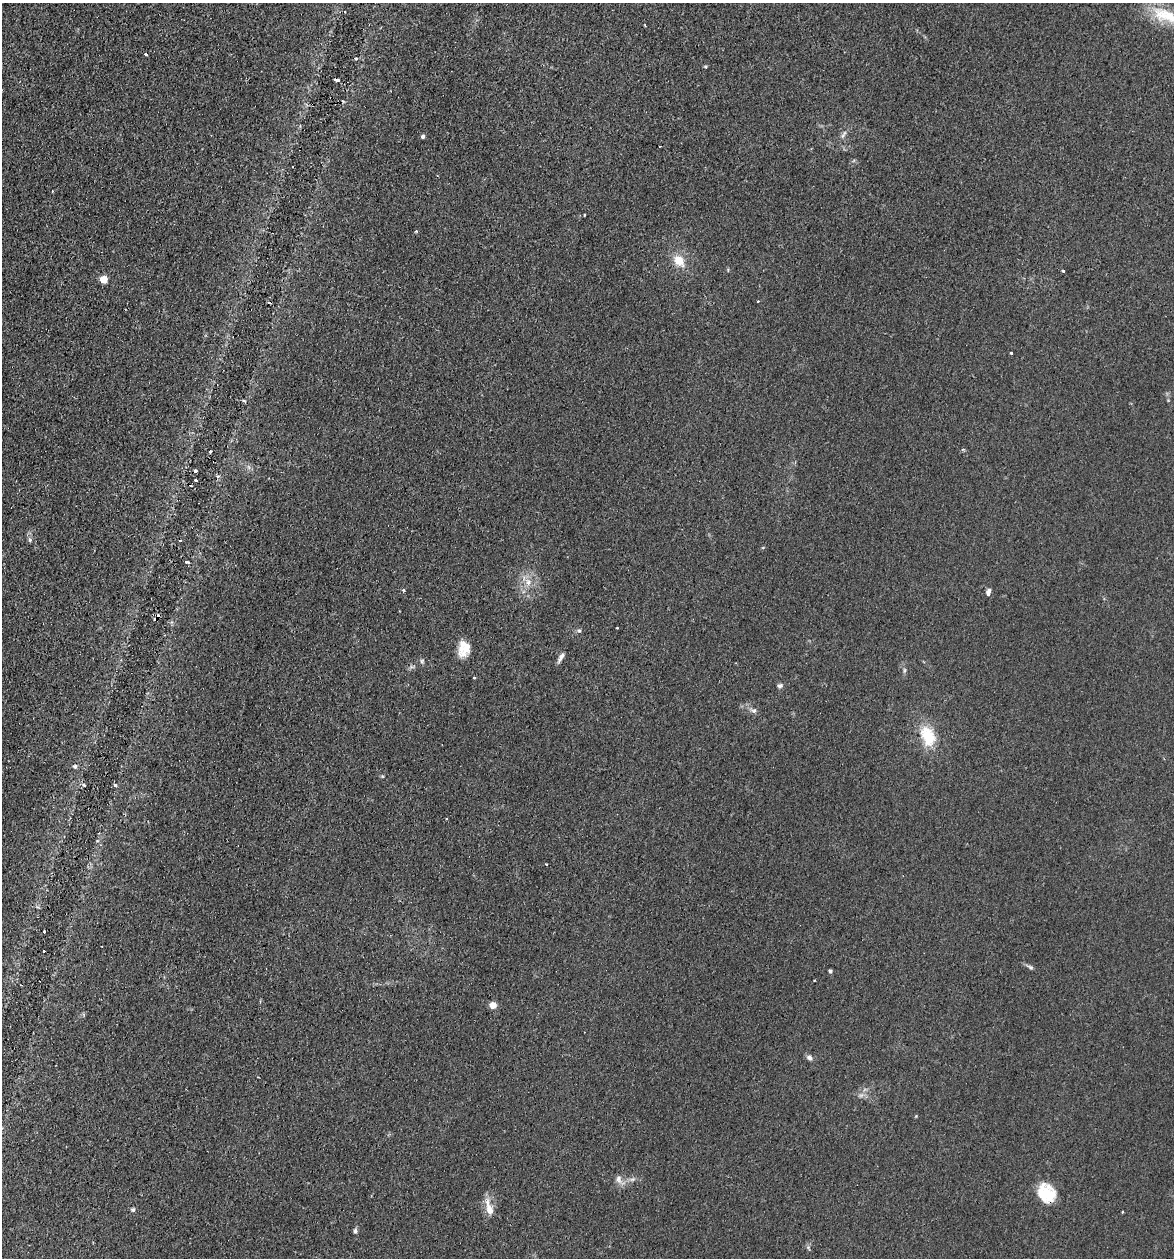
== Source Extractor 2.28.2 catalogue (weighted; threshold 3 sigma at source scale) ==
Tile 11 of 4 x 4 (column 3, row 3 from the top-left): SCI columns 2610-3781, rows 1280-2535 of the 5097 x 5069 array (HDU 1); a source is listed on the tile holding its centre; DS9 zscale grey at full resolution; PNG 1176 x 1260 px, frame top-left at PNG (2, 3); no overlay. Shown black and unused: <1% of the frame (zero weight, under 2 of 3 exposures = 3% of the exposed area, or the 3 px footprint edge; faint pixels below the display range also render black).
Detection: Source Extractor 2.28.2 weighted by HDU 2 'WHT'; one run over the whole footprint, this tile lists its part. Background 0.0402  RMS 0.0056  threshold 0.025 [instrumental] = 3 sigma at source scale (4.5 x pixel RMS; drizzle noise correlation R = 1.50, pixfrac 1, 0.05/0.05 arcsec/px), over >= 5 px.
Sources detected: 60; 1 too faint to see at this stretch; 10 cosmic-ray / hot-pixel residue — not listed; the other 49 listed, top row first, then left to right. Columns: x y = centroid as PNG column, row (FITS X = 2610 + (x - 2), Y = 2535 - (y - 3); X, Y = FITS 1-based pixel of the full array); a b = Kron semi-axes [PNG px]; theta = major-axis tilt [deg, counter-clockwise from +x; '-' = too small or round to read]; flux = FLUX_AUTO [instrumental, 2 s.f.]
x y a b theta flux
1166 16 42 16 -20 18
645 25 3 2 - 0.48
145 54 3 3 - 1.2
705 66 5 3 - 0.61
336 80 5 3 - 2.2
843 134 14 4 58 1.8
423 136 4 4 - 1.4
52 191 3 2 - 0.35
584 215 3 2 - 0.59
416 231 3 3 - 0.73
679 261 15 10 -54 8.6
1063 271 3 3 - 0.99
103 279 5 5 - 17
1011 353 3 3 - 1.1
244 401 5 3 - 0.58
210 451 3 3 - 0.95
218 476 5 3 - 0.68
196 480 3 3 - 1.2
30 540 6 5 - 1.1
187 562 5 3 - 0.94
528 582 9 8 - 3.4
403 590 3 3 - 1.1
988 592 8 5 78 2.3
617 628 2 2 - 0.54
579 631 5 5 - 0.93
464 649 19 13 82 8.7
561 657 13 5 63 2.3
422 661 6 4 89 0.93
904 670 8 4 82 0.99
474 677 3 3 - 0.64
780 686 7 5 13 1.4
754 711 8 6 0 1.5
928 736 27 17 -65 17
75 766 5 5 - 1.2
84 785 5 3 - 0.74
115 785 5 3 - 0.86
44 932 3 2 - 0.83
44 951 2 2 - 0.63
1030 967 7 4 -44 1.1
830 971 4 3 - 1.4
493 1005 5 4 - 11
809 1058 8 6 -42 2
861 1095 7 4 18 1.2
619 1179 11 8 -79 2.9
1046 1193 21 18 -50 18
489 1208 24 9 -75 6.5
133 1210 6 6 - 1.1
1122 1212 3 2 - 0.61
355 1231 7 5 78 1.2
Overlapping masked pixels (flux is a lower limit): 1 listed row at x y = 1046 1193
Isophote crosses this tile's border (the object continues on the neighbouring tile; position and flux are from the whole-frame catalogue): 1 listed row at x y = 1166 16